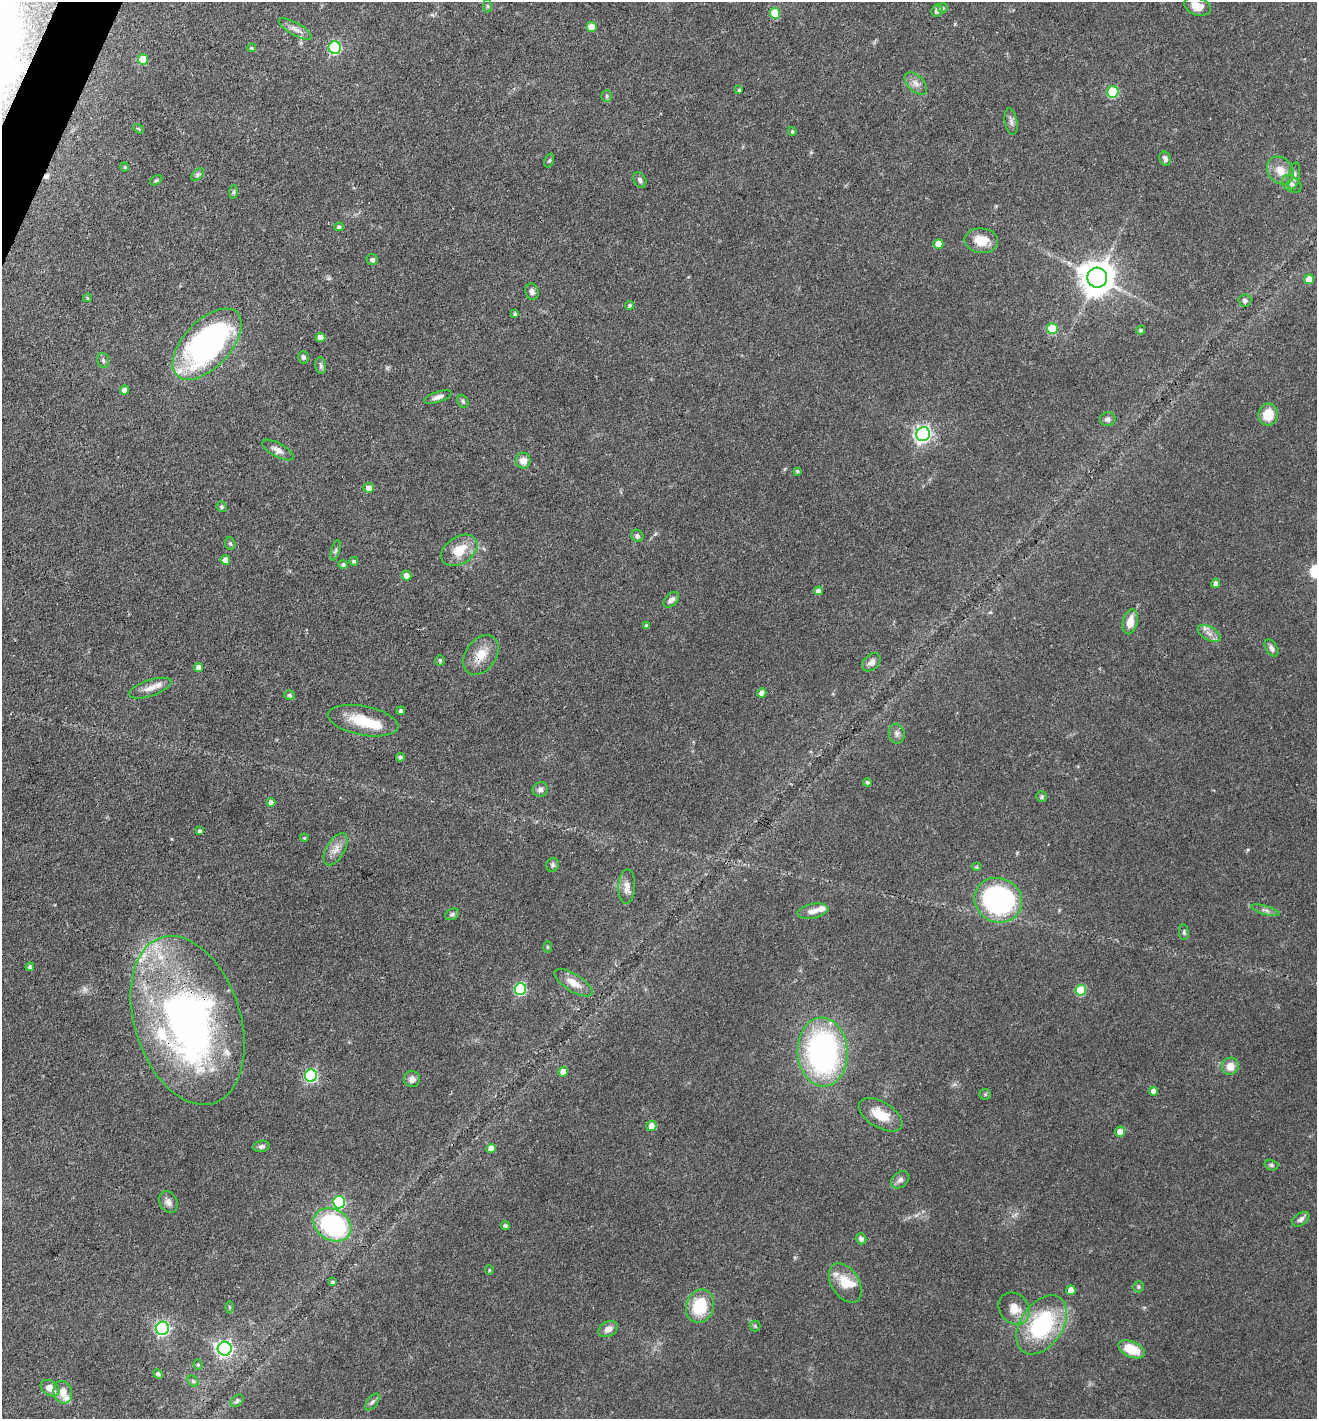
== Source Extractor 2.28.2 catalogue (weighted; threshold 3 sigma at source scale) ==
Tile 11 of 4 x 4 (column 3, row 3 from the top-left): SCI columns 2774-4088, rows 1420-2836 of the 5683 x 5673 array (HDU 1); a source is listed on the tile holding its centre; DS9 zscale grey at full resolution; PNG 1319 x 1421 px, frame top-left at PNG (2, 2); each listed source drawn as its Kron ellipse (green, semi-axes under 4 px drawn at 4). Shown black and unused: <1% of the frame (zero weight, under 3 of 4 exposures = <1% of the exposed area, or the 3 px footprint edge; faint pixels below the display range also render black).
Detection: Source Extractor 2.28.2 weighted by HDU 2 'WHT'; one run over the whole footprint, this tile lists its part. Background 0.109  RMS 0.0045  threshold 0.02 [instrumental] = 3 sigma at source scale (4.5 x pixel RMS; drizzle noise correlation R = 1.50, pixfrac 1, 0.05/0.05 arcsec/px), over >= 5 px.
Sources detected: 156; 2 inside a brighter object's white glare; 1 cosmic-ray / hot-pixel residue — neither listed nor drawn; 9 inside a brighter listed object's ellipse — not listed separately; the other 144 listed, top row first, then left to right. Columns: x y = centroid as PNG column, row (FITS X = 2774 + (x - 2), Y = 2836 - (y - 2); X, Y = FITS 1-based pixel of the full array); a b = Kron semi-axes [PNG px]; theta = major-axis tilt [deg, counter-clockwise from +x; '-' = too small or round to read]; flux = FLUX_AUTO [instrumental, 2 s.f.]
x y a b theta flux
487 6 6 4 -88 0.66
1197 6 14 9 -21 5.8
943 8 5 4 - 0.57
937 10 6 5 - 1.8
775 13 5 5 - 15
592 27 5 5 - 7.1
295 29 18 6 -29 3
251 48 5 3 - 0.62
335 48 6 6 - 54
143 59 5 5 - 12
916 83 13 8 -45 2.8
739 90 4 4 - 0.8
1113 92 6 5 - 31
607 96 5 5 - 0.81
1011 121 13 6 -81 1.8
139 129 6 3 -32 0.54
792 131 4 3 - 0.62
1165 159 7 5 -69 1.4
549 160 7 4 69 0.74
125 167 4 3 - 0.57
1280 170 15 12 -50 6
198 175 8 4 45 1
1294 176 13 5 79 1.9
156 180 7 4 29 0.69
640 180 8 6 -63 1.4
1292 184 11 7 -38 1.9
234 192 7 4 88 0.76
339 227 5 4 - 1
981 241 17 12 -6 8.8
938 244 5 5 - 6.3
372 260 5 5 - 1.4
1097 278 10 10 - 960
1309 279 5 5 - 5
532 292 8 6 -71 1.8
88 298 4 4 - 0.61
1245 301 6 6 - 1.5
630 305 4 4 - 0.88
515 314 4 3 - 1.1
1052 329 5 5 - 19
1141 330 4 4 - 0.77
320 337 5 4 - 4.6
207 344 44 23 47 110
303 357 6 5 - 1.1
103 360 7 5 -74 1.1
321 366 8 5 -84 1.1
124 390 4 4 - 2.7
438 397 14 5 19 2.1
463 401 7 5 -67 0.77
1268 415 11 10 - 9
1108 419 8 7 - 1.5
923 434 7 6 - 150
278 450 17 7 -28 2.8
523 461 8 7 - 3.8
797 471 3 3 - 0.67
369 488 5 5 - 3.1
222 507 5 5 - 0.76
637 536 6 5 - 1.2
230 544 6 5 - 0.79
336 550 10 3 75 0.94
459 550 20 13 34 9.8
225 560 4 4 - 4.5
354 561 4 4 - 0.89
343 565 5 4 - 1.1
406 575 5 4 - 2.5
1216 583 5 4 - 2.1
819 591 4 4 - 2.4
671 600 9 6 45 2.3
1130 622 12 7 76 6.2
647 626 4 4 - 0.88
1209 633 12 6 -28 2.7
1271 648 9 5 -57 1.6
481 655 22 15 54 8.4
440 660 5 4 - 0.62
871 662 10 7 43 2.1
199 668 4 4 - 2.3
150 688 22 8 18 4
762 693 4 4 - 3
290 695 5 5 - 0.95
401 711 4 4 - 1.3
363 721 35 14 -11 14
897 734 10 8 -81 1.8
400 757 4 4 - 1.1
867 782 4 4 - 0.87
540 789 8 7 - 1.8
1042 797 6 5 - 0.77
271 802 4 4 - 2.6
200 831 4 4 - 1.1
304 838 4 4 - 0.55
336 849 18 9 60 3.9
553 865 7 6 - 1.1
977 867 5 4 - 0.56
627 886 17 8 88 3.3
998 900 24 22 -23 100
1266 910 15 4 -16 1.5
813 911 16 7 11 3.3
452 914 7 5 29 0.9
1184 932 8 5 -83 0.83
548 947 5 3 - 0.54
30 967 4 4 - 1.3
573 983 22 8 -31 5.5
520 989 6 5 - 44
1081 990 5 5 - 21
187 1020 87 53 -72 210
823 1052 34 25 -87 110
1230 1066 9 8 - 4.8
563 1072 5 4 - 3.5
311 1076 6 6 - 65
412 1079 8 8 - 2.1
1154 1091 4 4 - 2.5
985 1094 5 5 - 0.71
881 1115 24 13 -31 9.6
651 1126 5 5 - 4.6
1120 1132 5 5 - 4.3
262 1146 8 5 10 1.6
491 1148 5 4 - 4.4
1271 1165 7 5 -15 0.83
900 1180 10 7 41 1.7
168 1202 11 8 -63 2.5
339 1202 6 6 - 48
1301 1219 10 6 35 1.7
332 1225 20 15 -29 56
505 1226 4 4 - 0.81
861 1239 5 5 - 1.3
489 1270 4 4 - 0.43
333 1282 4 4 - 0.91
845 1283 22 13 -57 8.7
1139 1287 6 5 - 0.67
1071 1290 5 4 - 5.6
700 1306 17 14 70 18
230 1307 6 4 -90 0.56
1014 1309 17 14 -48 6.1
1041 1325 33 21 56 45
755 1326 5 5 - 0.74
162 1328 6 6 - 93
608 1329 10 7 28 2.9
225 1349 7 7 - 140
1132 1349 14 8 -23 12
198 1365 5 4 - 0.53
158 1374 5 4 - 0.89
193 1381 6 5 - 0.83
50 1388 10 7 -34 4.6
63 1392 11 9 -72 4.8
237 1401 7 5 40 0.99
372 1402 10 5 52 1.3
Overlapping masked pixels (flux is a lower limit): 2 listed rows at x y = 481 655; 187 1020
Isophote crosses this tile's border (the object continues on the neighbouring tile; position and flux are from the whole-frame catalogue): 1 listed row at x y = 1197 6